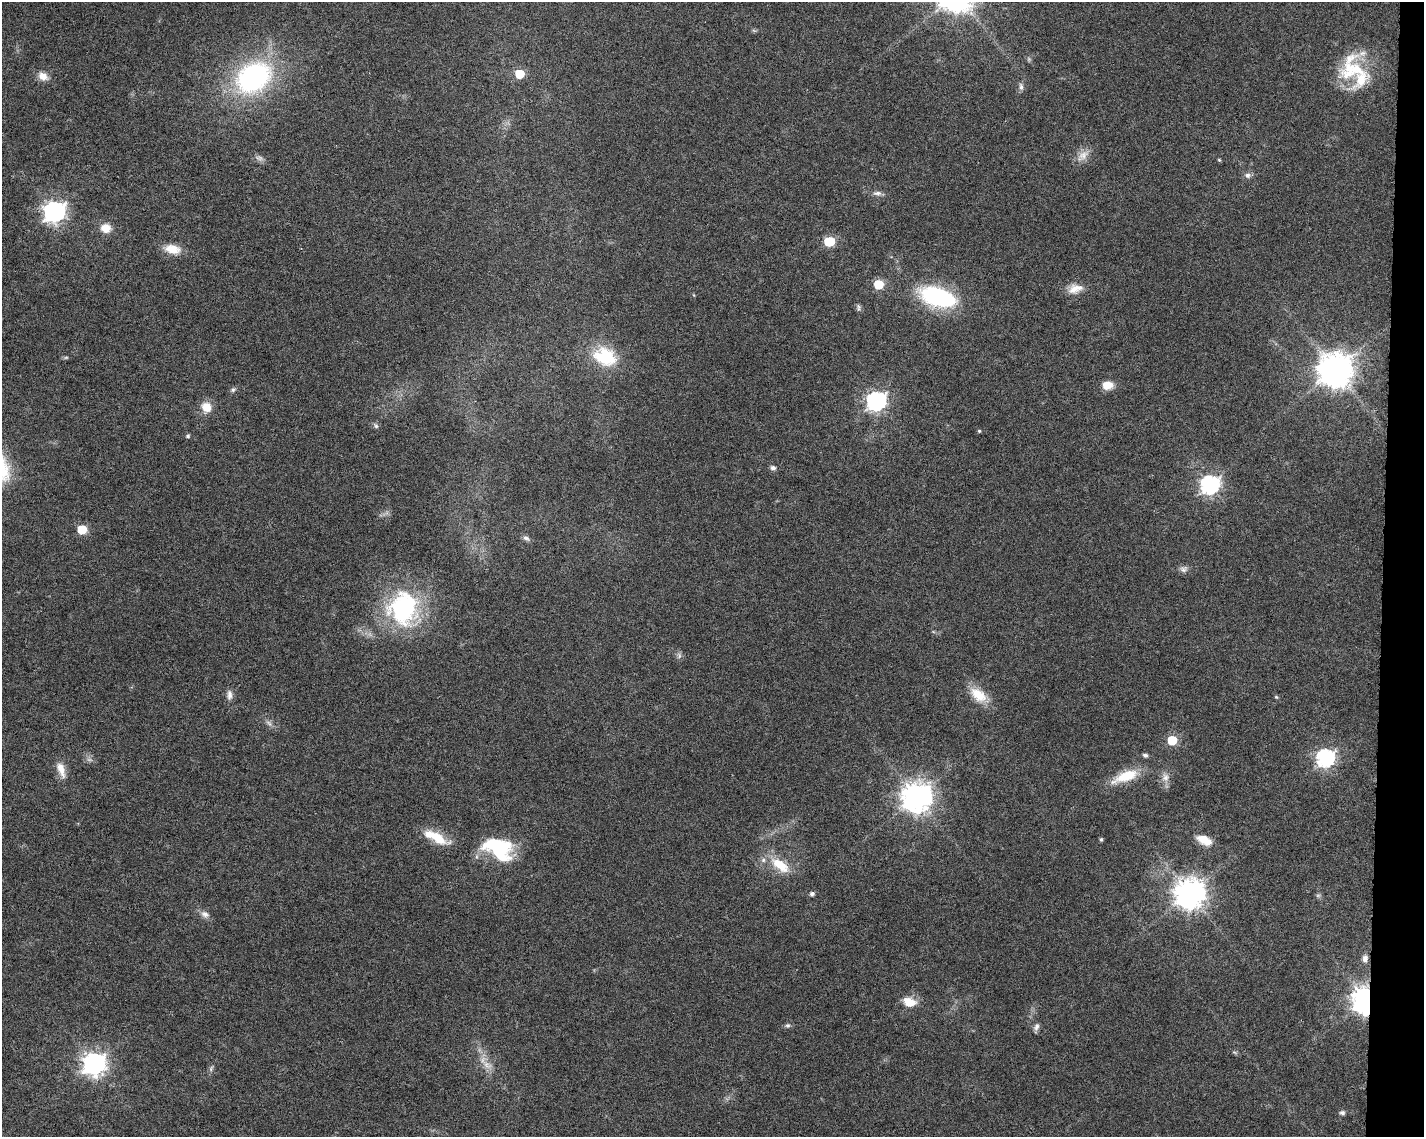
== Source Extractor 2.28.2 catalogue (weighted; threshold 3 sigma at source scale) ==
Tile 6 of 3 x 4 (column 3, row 2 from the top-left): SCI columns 3077-4498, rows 2281-3415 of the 4786 x 4554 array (HDU 1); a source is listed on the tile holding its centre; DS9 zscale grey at full resolution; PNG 1426 x 1139 px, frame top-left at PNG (2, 2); no overlay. Shown black and unused: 3% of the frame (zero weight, under 6 of 12 exposures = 1% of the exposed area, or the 3 px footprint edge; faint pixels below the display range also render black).
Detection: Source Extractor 2.28.2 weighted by HDU 2 'WHT'; one run over the whole footprint, this tile lists its part. Background 0.0301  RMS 0.002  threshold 0.00818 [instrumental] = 3 sigma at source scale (4.09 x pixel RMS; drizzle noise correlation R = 1.36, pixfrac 0.8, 0.0396/0.0396 arcsec/px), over >= 5 px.
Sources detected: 71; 4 too faint to see at this stretch — not listed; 4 inside a brighter listed object's ellipse — not listed separately; the other 63 listed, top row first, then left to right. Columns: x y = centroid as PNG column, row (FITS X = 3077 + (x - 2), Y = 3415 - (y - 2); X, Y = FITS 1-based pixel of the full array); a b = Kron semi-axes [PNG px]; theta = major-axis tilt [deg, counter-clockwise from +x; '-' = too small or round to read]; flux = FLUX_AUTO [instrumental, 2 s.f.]
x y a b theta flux
1352 70 44 30 34 11
520 74 6 5 - 7.8
43 76 13 9 -26 1.8
253 77 37 28 35 36
1021 87 11 5 -85 0.63
1083 155 21 11 43 2
259 158 13 7 -21 0.77
1219 160 5 4 - 0.2
1248 175 9 7 -10 0.73
877 193 13 6 -1 0.8
54 212 8 8 - 100
106 228 13 11 -5 2.3
829 241 7 6 - 11
172 249 22 11 -11 2.9
878 284 6 6 - 9.9
1075 289 21 12 14 2.4
938 297 42 20 -17 21
858 308 10 6 -81 0.47
66 357 6 4 1 0.26
605 357 32 23 -23 9.5
1335 370 11 10 - 400
1107 385 10 8 8 2.7
233 390 7 6 - 0.45
876 401 8 7 - 75
206 407 13 12 - 2.5
376 426 7 6 - 0.42
979 431 4 4 - 0.22
188 436 6 5 - 0.31
773 468 5 5 - 0.73
1209 485 8 7 - 71
82 529 6 6 - 8.5
526 538 10 6 -28 0.57
1183 569 11 9 25 0.79
403 608 43 38 84 25
229 695 14 7 -88 1
978 695 25 15 -39 4.2
1276 697 5 4 - 0.25
269 723 11 5 -45 0.66
1172 740 6 6 - 10
1145 755 7 5 -14 0.47
1325 758 7 7 - 61
61 769 22 9 -71 2.2
1125 776 37 13 21 5.6
1165 777 12 10 -83 1.4
916 797 10 9 - 270
438 838 27 12 -28 4.7
1101 839 5 4 - 0.28
1204 840 20 11 -24 2.7
498 848 33 21 -25 13
780 865 27 12 -35 5
1189 893 10 9 - 290
812 894 5 5 - 0.56
1318 895 7 4 18 0.31
205 914 12 9 -30 1.1
1365 959 9 6 89 1
1365 999 8 7 - 210
909 1002 16 11 -12 3
788 1025 7 6 - 0.46
1036 1027 10 6 68 0.63
1234 1052 8 3 -19 0.3
94 1063 8 8 - 140
211 1068 11 5 65 0.48
1342 1113 7 6 - 0.5
Overlapping masked pixels (flux is a lower limit): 1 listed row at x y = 1365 999